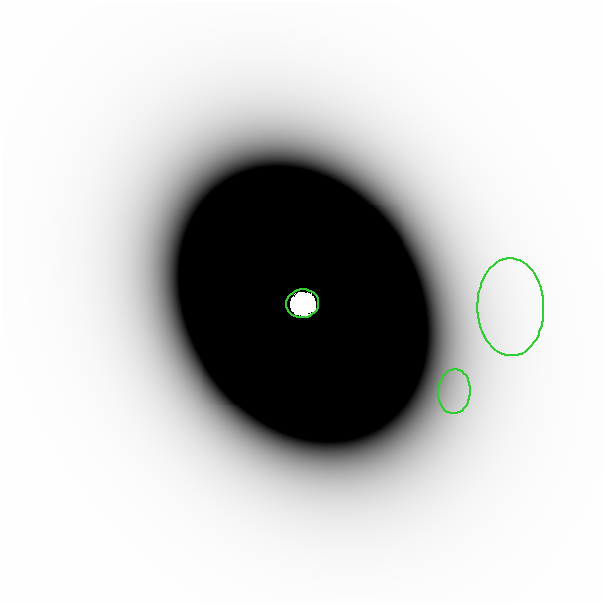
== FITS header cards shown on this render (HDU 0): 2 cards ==
NAXIS1  =                  601
NAXIS2  =                  601

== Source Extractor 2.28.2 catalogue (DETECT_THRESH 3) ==
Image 601 x 601 px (HDU 0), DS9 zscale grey, 1 PNG px = 1 image px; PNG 605 x 605 px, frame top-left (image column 1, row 601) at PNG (2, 2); each listed source drawn as its Kron ellipse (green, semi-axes under 4 px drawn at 4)
Background -4.46e-09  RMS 2.7e-09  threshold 7.99e-09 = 3 sigma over >= 5 px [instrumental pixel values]
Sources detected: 5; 2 with non-positive FLUX_AUTO (blend fragments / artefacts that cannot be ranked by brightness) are neither listed nor drawn; the other 3 listed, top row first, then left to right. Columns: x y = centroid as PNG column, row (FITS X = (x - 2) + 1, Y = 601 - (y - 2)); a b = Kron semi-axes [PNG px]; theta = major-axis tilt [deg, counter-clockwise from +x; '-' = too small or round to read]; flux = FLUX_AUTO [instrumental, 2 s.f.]
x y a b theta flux
302 303 16 14 14 1.9e+01
511 307 49 33 -89 2.9e-05
454 392 22 16 86 6.4e-06
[2 non-positive-flux detections neither listed nor drawn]